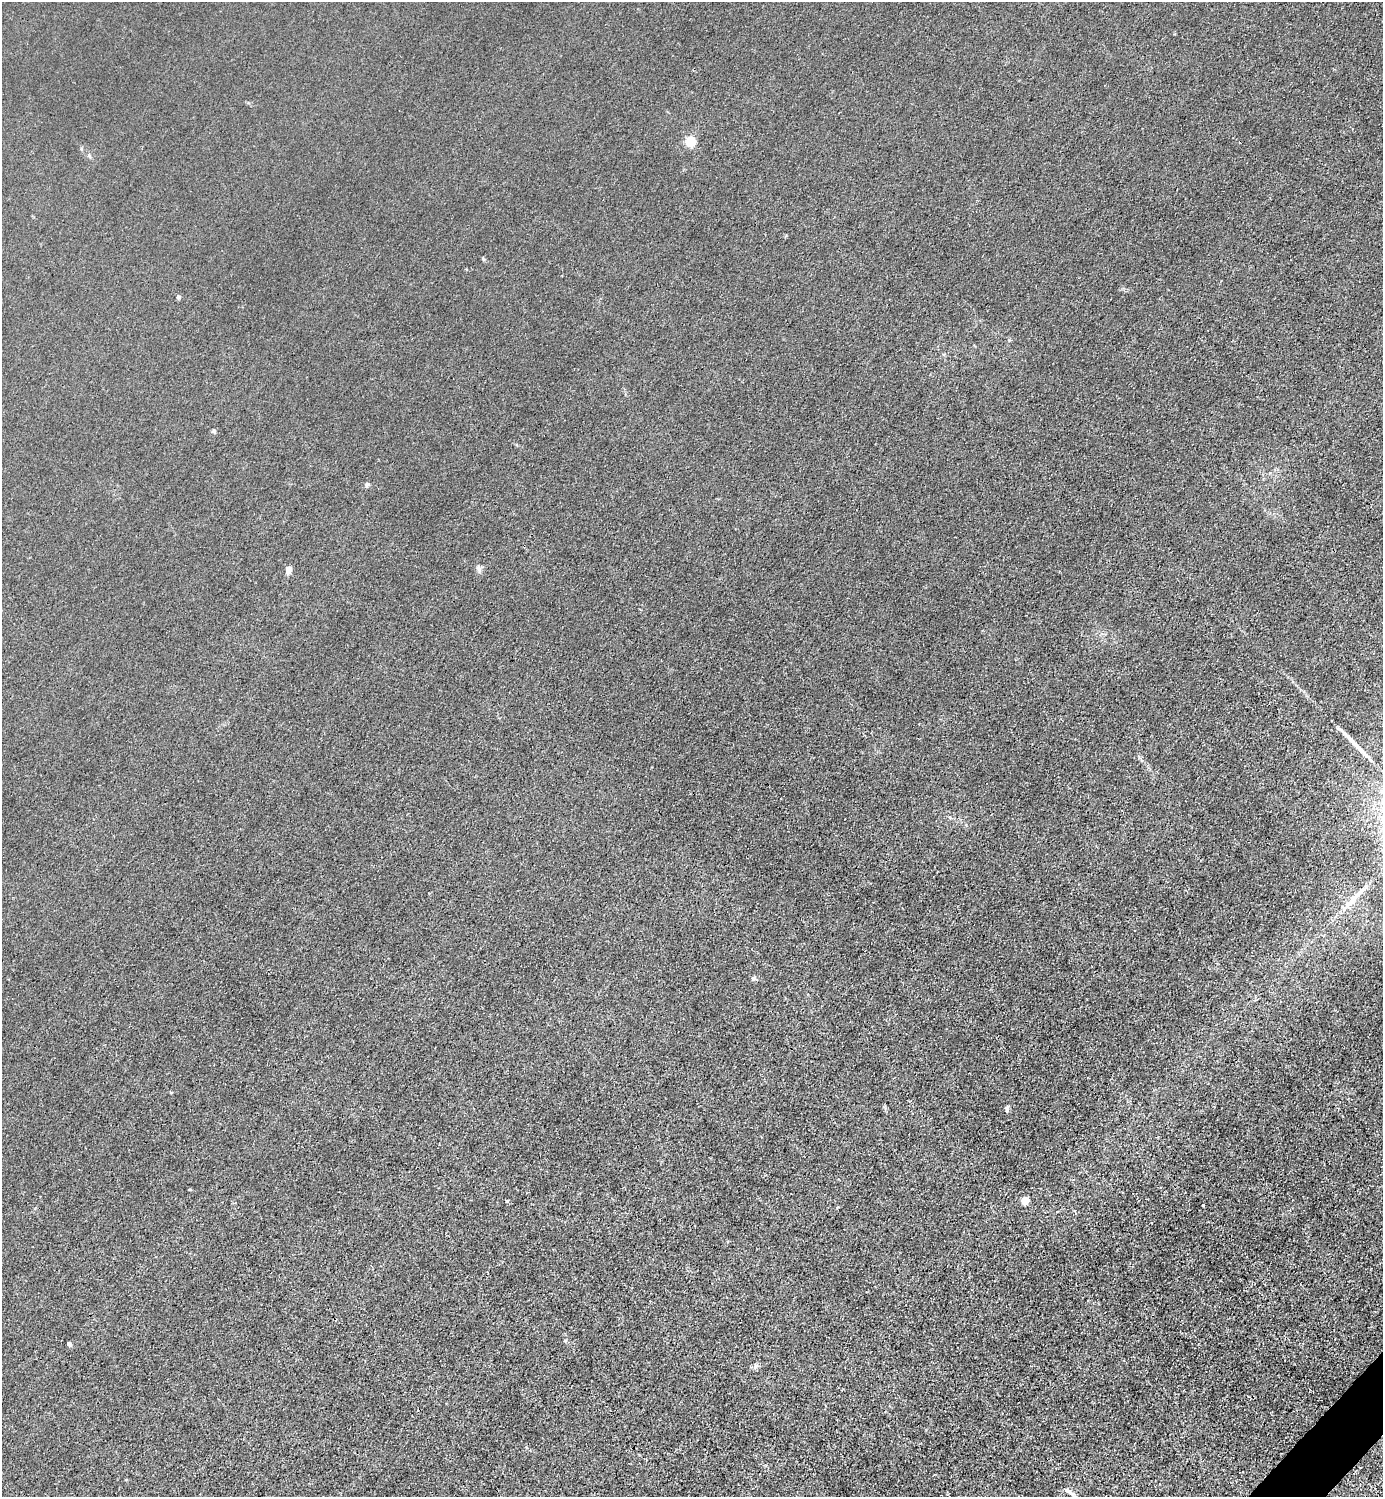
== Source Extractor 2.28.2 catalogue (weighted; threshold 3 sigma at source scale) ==
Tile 6 of 4 x 4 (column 2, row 2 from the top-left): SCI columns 1682-3062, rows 2992-4486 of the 5983 x 5983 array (HDU 1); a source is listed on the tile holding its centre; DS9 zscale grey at full resolution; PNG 1385 x 1499 px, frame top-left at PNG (2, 2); no overlay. Shown black and unused: <1% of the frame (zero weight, under 3 of 4 exposures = <1% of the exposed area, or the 3 px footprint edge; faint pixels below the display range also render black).
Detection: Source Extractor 2.28.2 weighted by HDU 2 'WHT'; one run over the whole footprint, this tile lists its part. Background 0.0215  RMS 0.0062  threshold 0.0278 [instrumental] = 3 sigma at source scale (4.5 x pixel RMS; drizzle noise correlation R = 1.50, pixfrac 1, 0.05/0.05 arcsec/px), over >= 5 px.
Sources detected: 17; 1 cosmic-ray / hot-pixel residue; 1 long thin detection or spike segment (spike, bleed or trail) — not listed; the other 15 listed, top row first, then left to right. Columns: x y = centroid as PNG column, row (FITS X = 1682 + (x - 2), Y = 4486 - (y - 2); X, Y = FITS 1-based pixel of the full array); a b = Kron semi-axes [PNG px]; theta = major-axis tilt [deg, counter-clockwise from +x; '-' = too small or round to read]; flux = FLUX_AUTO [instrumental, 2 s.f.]
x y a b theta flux
690 142 5 5 - 48
178 297 5 4 - 0.96
214 431 6 4 -24 0.89
367 485 6 6 - 1.2
478 568 10 5 -62 1.8
288 570 8 5 71 3.8
1351 901 26 7 45 8.5
753 978 6 5 - 1.4
1007 1108 9 5 83 1.3
507 1201 3 3 - 0.88
1025 1201 5 5 - 14
1203 1205 3 2 - 0.89
69 1344 4 4 - 2.1
755 1365 7 4 -71 1
1067 1490 11 6 -35 2.5